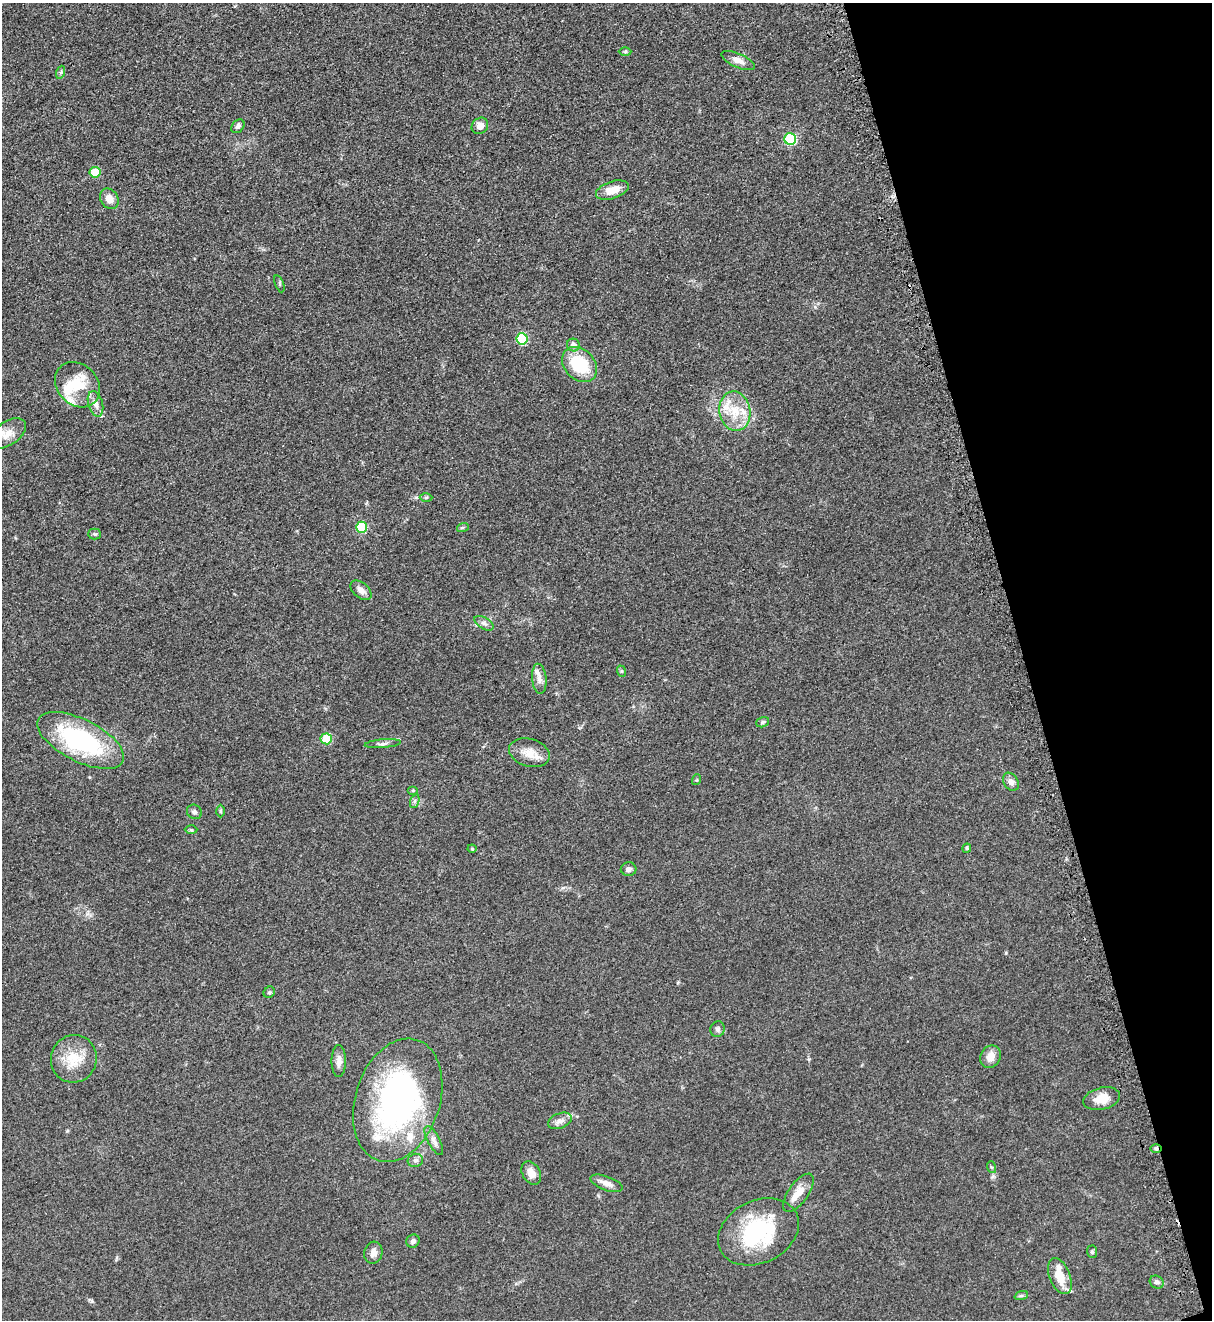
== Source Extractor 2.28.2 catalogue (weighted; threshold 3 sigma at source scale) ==
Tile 12 of 4 x 4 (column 4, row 3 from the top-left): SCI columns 3947-5156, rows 1374-2691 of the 5347 x 5383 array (HDU 1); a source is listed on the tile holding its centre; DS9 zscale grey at full resolution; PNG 1214 x 1322 px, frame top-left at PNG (2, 3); each listed source drawn as its Kron ellipse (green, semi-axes under 4 px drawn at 4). Shown black and unused: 15% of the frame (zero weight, under 3 of 5 exposures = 4% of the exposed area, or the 3 px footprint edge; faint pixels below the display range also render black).
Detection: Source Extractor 2.28.2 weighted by HDU 2 'WHT'; one run over the whole footprint, this tile lists its part. Background 0.0758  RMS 0.0069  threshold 0.0309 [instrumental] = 3 sigma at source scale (4.5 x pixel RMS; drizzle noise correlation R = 1.50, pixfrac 1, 0.05/0.05 arcsec/px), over >= 5 px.
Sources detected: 71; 1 inside a brighter object's white glare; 1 cosmic-ray / hot-pixel residue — neither listed nor drawn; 7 inside a brighter listed object's ellipse — not listed separately; the other 62 listed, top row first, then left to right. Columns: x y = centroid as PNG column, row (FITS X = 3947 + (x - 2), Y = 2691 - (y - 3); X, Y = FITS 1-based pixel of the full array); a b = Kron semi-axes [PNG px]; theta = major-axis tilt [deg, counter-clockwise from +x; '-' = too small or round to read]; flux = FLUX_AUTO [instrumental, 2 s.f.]
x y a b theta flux
625 51 6 4 1 0.8
738 60 18 7 -23 4.7
61 72 6 4 72 0.95
238 126 8 5 48 1.7
480 126 9 7 43 4.4
790 139 6 6 - 55
95 172 5 5 - 13
612 190 17 8 18 8.9
109 199 11 8 -56 5.9
279 284 9 3 -69 0.85
522 339 5 5 - 36
573 345 6 6 - 3.3
580 364 20 15 -46 29
77 385 25 20 -46 19
95 404 13 7 -73 3.9
735 411 20 15 -79 16
8 433 20 11 35 7.1
426 497 6 4 1 0.94
361 527 5 5 - 37
463 527 6 4 19 0.82
94 534 6 5 - 1.1
361 590 12 7 -41 4.4
484 623 10 5 -31 2.1
621 671 6 4 -71 0.8
539 679 15 7 -85 3.4
763 722 7 5 19 1.2
326 739 5 5 - 17
81 740 47 21 -27 84
383 744 18 3 5 1.9
529 753 21 13 -16 8.6
696 780 5 3 - 0.62
1011 782 10 7 -58 3.1
413 790 5 4 - 0.66
415 801 7 4 71 1.3
220 811 6 4 -89 0.89
194 812 8 7 - 1.8
191 830 6 4 -1 0.83
967 848 5 4 - 1.2
472 849 4 4 - 0.69
629 869 8 7 - 2.1
269 992 6 5 - 1
718 1029 8 7 - 1.7
990 1057 12 10 59 6.1
74 1059 24 23 - 17
339 1061 16 7 90 4.1
1102 1099 19 11 14 8.5
398 1100 63 42 72 190
560 1121 12 7 22 3.7
434 1140 16 6 -61 3.5
1156 1148 6 4 0 1.1
415 1160 8 6 17 2
991 1167 6 4 -71 0.81
531 1173 12 9 -59 5.1
606 1183 17 7 -20 4.2
798 1193 22 10 55 7.3
758 1232 42 31 27 56
413 1241 7 6 - 2.3
1092 1252 6 5 - 1.1
373 1253 11 9 75 3.4
1060 1276 19 10 -68 13
1157 1282 7 6 - 2.2
1021 1296 7 4 19 1
Overlapping masked pixels (flux is a lower limit): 1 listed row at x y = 1156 1148
Isophote crosses this tile's border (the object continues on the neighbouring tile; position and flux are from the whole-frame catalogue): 1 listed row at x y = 8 433
Unlisted compact peaks at least as high as the median listed source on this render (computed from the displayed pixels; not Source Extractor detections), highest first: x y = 92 1301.